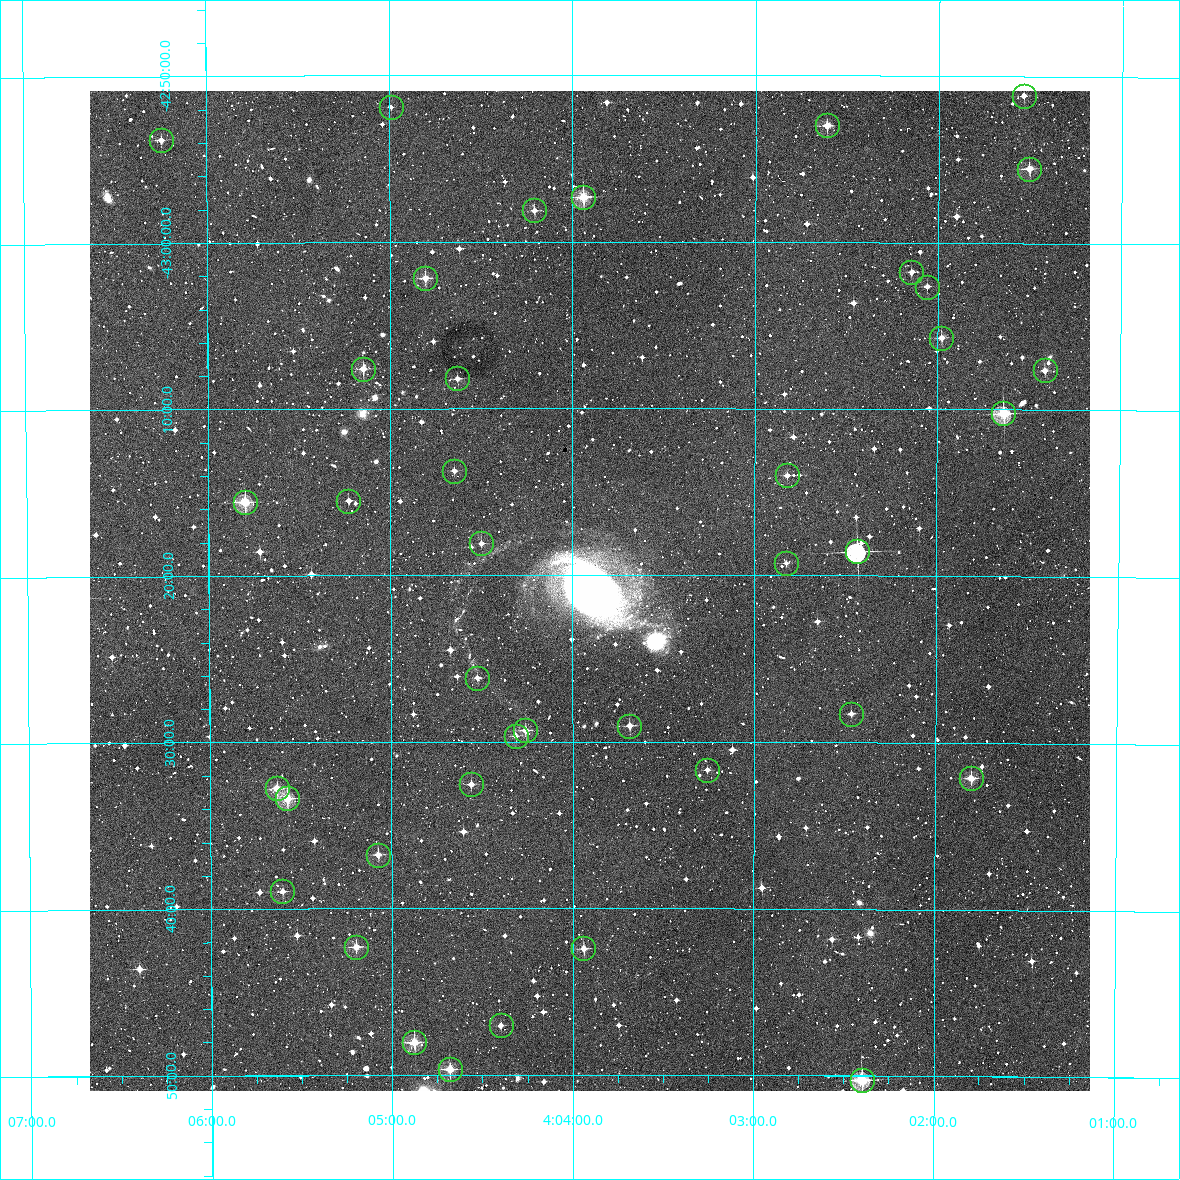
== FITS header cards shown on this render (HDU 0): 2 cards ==
NAXIS1  =                 1000 / Width of image
NAXIS2  =                 1000 / Height of image

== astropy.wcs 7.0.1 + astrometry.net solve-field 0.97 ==
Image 1000 x 1000 px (HDU 0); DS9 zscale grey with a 90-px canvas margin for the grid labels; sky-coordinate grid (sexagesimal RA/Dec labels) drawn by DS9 from the SOLVED WCS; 40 Tycho-2 reference stars matched to detected sources circled (green)
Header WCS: RA---TAN/DEC--TAN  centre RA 04:03:54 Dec -43:21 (60.98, -43.35 deg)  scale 3.6 arcsec/px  FOV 60.0' x 60.0'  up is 0 deg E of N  parity normal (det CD < 0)
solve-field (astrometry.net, Tycho-2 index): VERIFIED the header's WCS against the Tycho-2 star catalogue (verified at 3 index scales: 22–40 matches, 0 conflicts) and refined it, rather than solving blind
Solved WCS: RA---TAN-SIP/DEC--TAN-SIP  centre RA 04:03:54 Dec -43:21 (60.98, -43.35 deg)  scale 3.6 arcsec/px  FOV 60.0' x 60.0'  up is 0 deg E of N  parity normal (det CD < 0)
The solver's refit moves the header's centre by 1.1 arcsec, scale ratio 0.9999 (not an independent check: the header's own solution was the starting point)
Tycho-2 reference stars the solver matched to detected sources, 40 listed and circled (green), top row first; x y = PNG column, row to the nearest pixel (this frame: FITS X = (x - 90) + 1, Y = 1000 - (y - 91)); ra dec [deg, ICRS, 3 dp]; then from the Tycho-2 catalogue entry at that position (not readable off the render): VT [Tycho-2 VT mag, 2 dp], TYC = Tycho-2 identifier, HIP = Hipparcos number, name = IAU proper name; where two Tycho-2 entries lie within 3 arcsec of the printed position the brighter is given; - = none
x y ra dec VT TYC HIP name
1024 96 60.385 -42.853 12.35 7583-303-1 - -
391 107 61.248 -42.865 11.94 7583-181-1 - -
827 125 60.653 -42.883 11.40 7583-358-1 - -
161 140 61.562 -42.897 11.59 7583-5-1 - -
1029 169 60.376 -42.926 10.91 7583-359-1 - -
583 197 60.985 -42.955 10.51 7583-323-1 - -
534 210 61.052 -42.969 11.86 7583-284-1 - -
911 272 60.536 -43.029 11.85 7583-310-1 - -
425 278 61.202 -43.036 11.23 7583-658-1 - -
927 287 60.515 -43.044 12.18 7583-388-1 - -
941 338 60.495 -43.095 11.28 7583-382-1 - -
363 369 61.287 -43.126 11.23 7583-1244-1 - -
1045 370 60.353 -43.127 11.38 7583-524-1 - -
457 378 61.158 -43.137 11.71 7583-1206-1 - -
1003 413 60.409 -43.170 9.67 7583-612-1 - -
454 471 61.163 -43.229 12.10 7583-534-1 - -
787 475 60.706 -43.233 11.61 7583-812-1 - -
348 501 61.308 -43.258 12.29 7583-826-1 - -
245 502 61.450 -43.260 10.34 7583-1272-1 - -
481 543 61.125 -43.301 12.22 7583-504-1 - -
857 551 60.609 -43.309 8.89 7583-1047-1 - -
786 563 60.707 -43.321 12.86 7583-1296-1 - -
477 678 61.131 -43.436 12.19 7583-426-1 - -
851 714 60.616 -43.471 12.55 7583-490-1 - -
629 726 60.922 -43.484 11.85 7583-1149-1 - -
525 730 61.065 -43.488 11.52 7583-1452-1 - -
516 736 61.078 -43.494 12.16 7583-1304-1 - -
707 770 60.815 -43.528 12.46 7583-1555-1 - -
971 778 60.451 -43.535 11.34 7583-848-1 - -
471 784 61.140 -43.543 11.68 7583-624-1 - -
277 788 61.408 -43.546 11.03 7583-970-1 - -
287 798 61.394 -43.556 10.21 7583-1470-1 - -
378 855 61.269 -43.613 11.38 7583-1236-1 - -
282 891 61.401 -43.649 11.87 7583-1158-1 - -
356 947 61.300 -43.705 11.02 7583-1336-1 - -
583 948 60.985 -43.707 11.17 7583-720-1 - -
501 1025 61.100 -43.784 12.73 7583-814-1 - -
414 1042 61.220 -43.800 10.66 7583-1184-1 - -
450 1069 61.170 -43.827 10.83 7583-920-1 - -
862 1080 60.599 -43.837 9.77 7583-684-1 - -